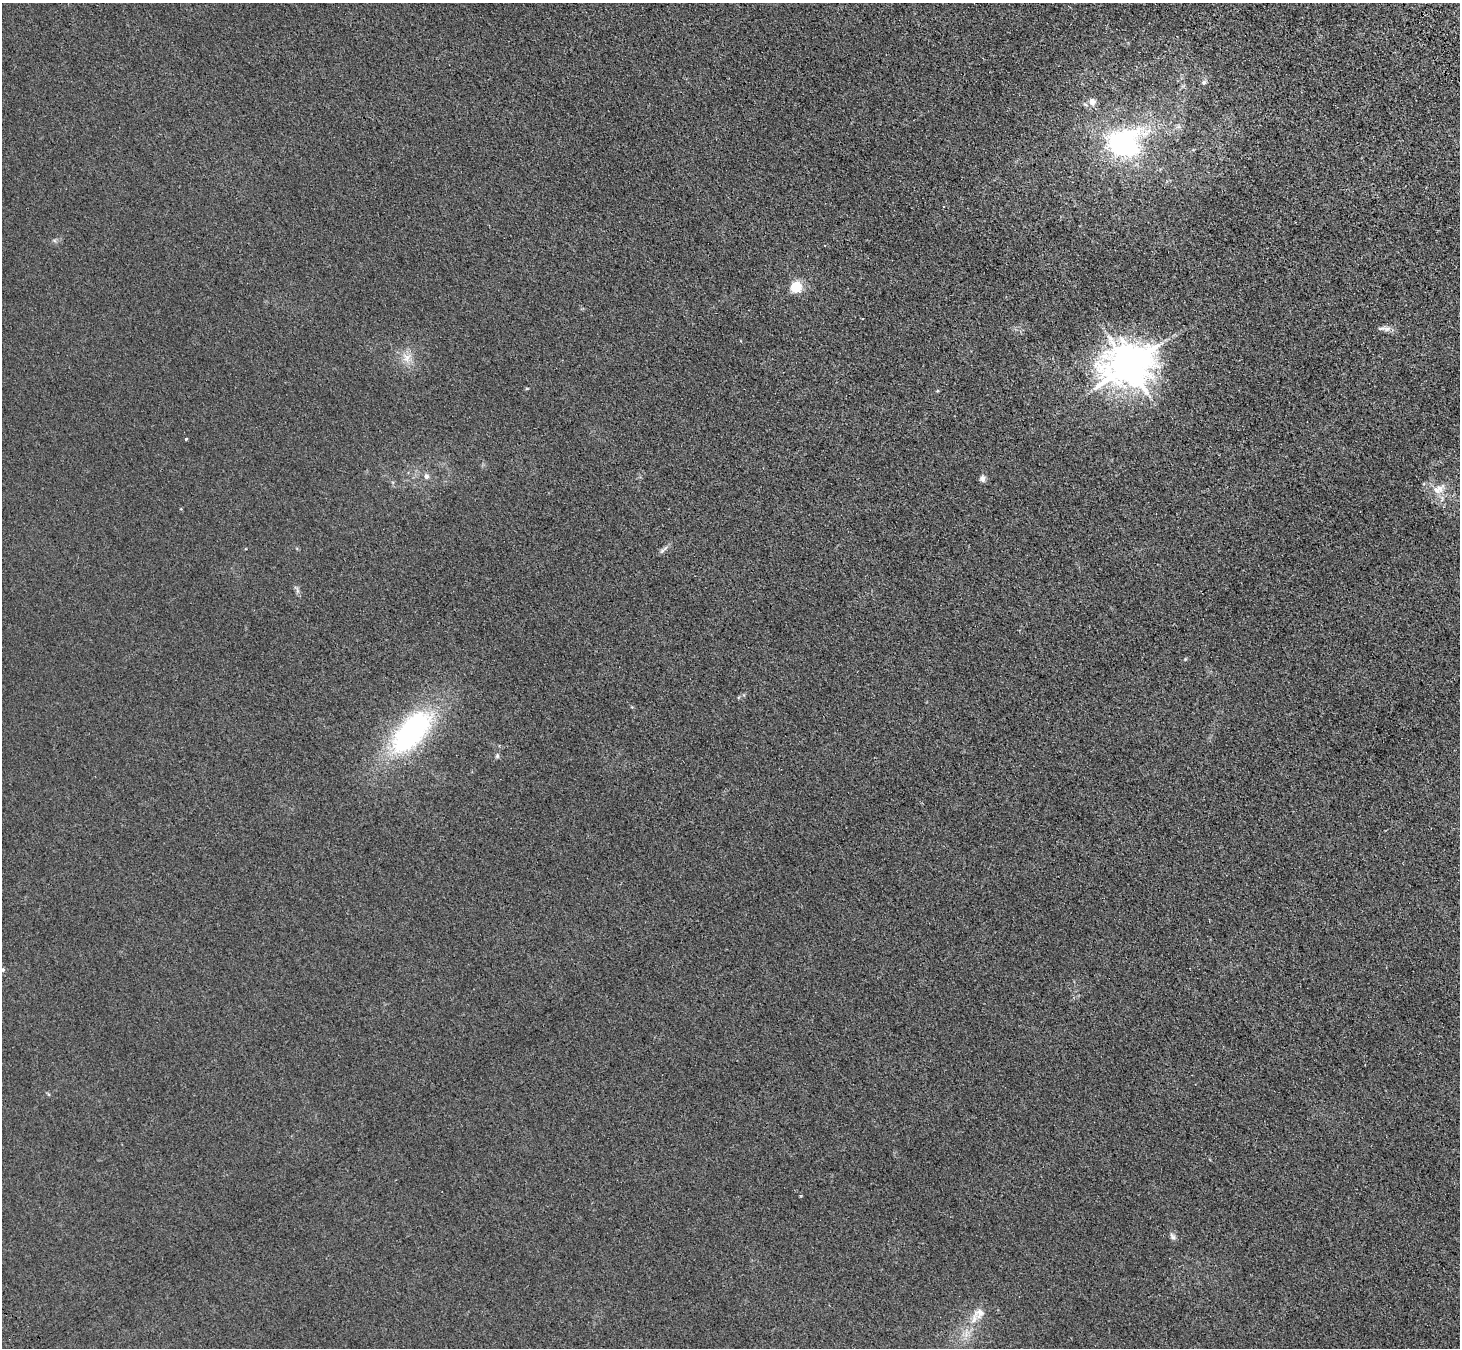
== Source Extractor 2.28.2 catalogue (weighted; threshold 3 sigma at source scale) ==
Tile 10 of 4 x 4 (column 2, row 3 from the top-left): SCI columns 1562-3019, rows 1581-2926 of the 6036 x 5989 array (HDU 1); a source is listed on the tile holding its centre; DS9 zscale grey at full resolution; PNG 1462 x 1350 px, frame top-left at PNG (2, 3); no overlay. Shown black and unused: <1% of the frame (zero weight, under 3 of 4 exposures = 6% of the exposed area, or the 3 px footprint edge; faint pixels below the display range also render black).
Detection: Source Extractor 2.28.2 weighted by HDU 2 'WHT'; one run over the whole footprint, this tile lists its part. Background 0.0276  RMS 0.0061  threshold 0.0274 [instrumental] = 3 sigma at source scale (4.5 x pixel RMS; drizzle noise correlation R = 1.50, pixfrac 1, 0.05/0.05 arcsec/px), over >= 5 px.
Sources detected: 19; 1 cosmic-ray / hot-pixel residue — not listed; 1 inside a brighter listed object's ellipse — not listed separately; the other 17 listed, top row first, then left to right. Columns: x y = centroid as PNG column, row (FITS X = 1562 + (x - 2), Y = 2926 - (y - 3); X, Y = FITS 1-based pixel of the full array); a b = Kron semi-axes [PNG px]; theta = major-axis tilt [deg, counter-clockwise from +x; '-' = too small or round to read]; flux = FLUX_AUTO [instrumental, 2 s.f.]
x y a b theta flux
1204 82 7 6 - 1.6
1092 102 9 7 89 4.2
1124 144 30 26 6 96
796 287 5 5 - 58
1387 329 10 8 5 2.8
406 358 14 12 -84 6.6
1128 365 14 12 17 2000
186 439 3 3 - 0.55
426 476 8 7 - 2.2
982 478 7 7 - 2.5
1438 489 18 11 39 7.6
662 551 8 5 45 1.6
411 732 62 29 49 100
497 756 6 5 - 1.1
3 970 5 4 - 0.84
1173 1236 10 6 -49 1.8
979 1313 18 13 42 7.1